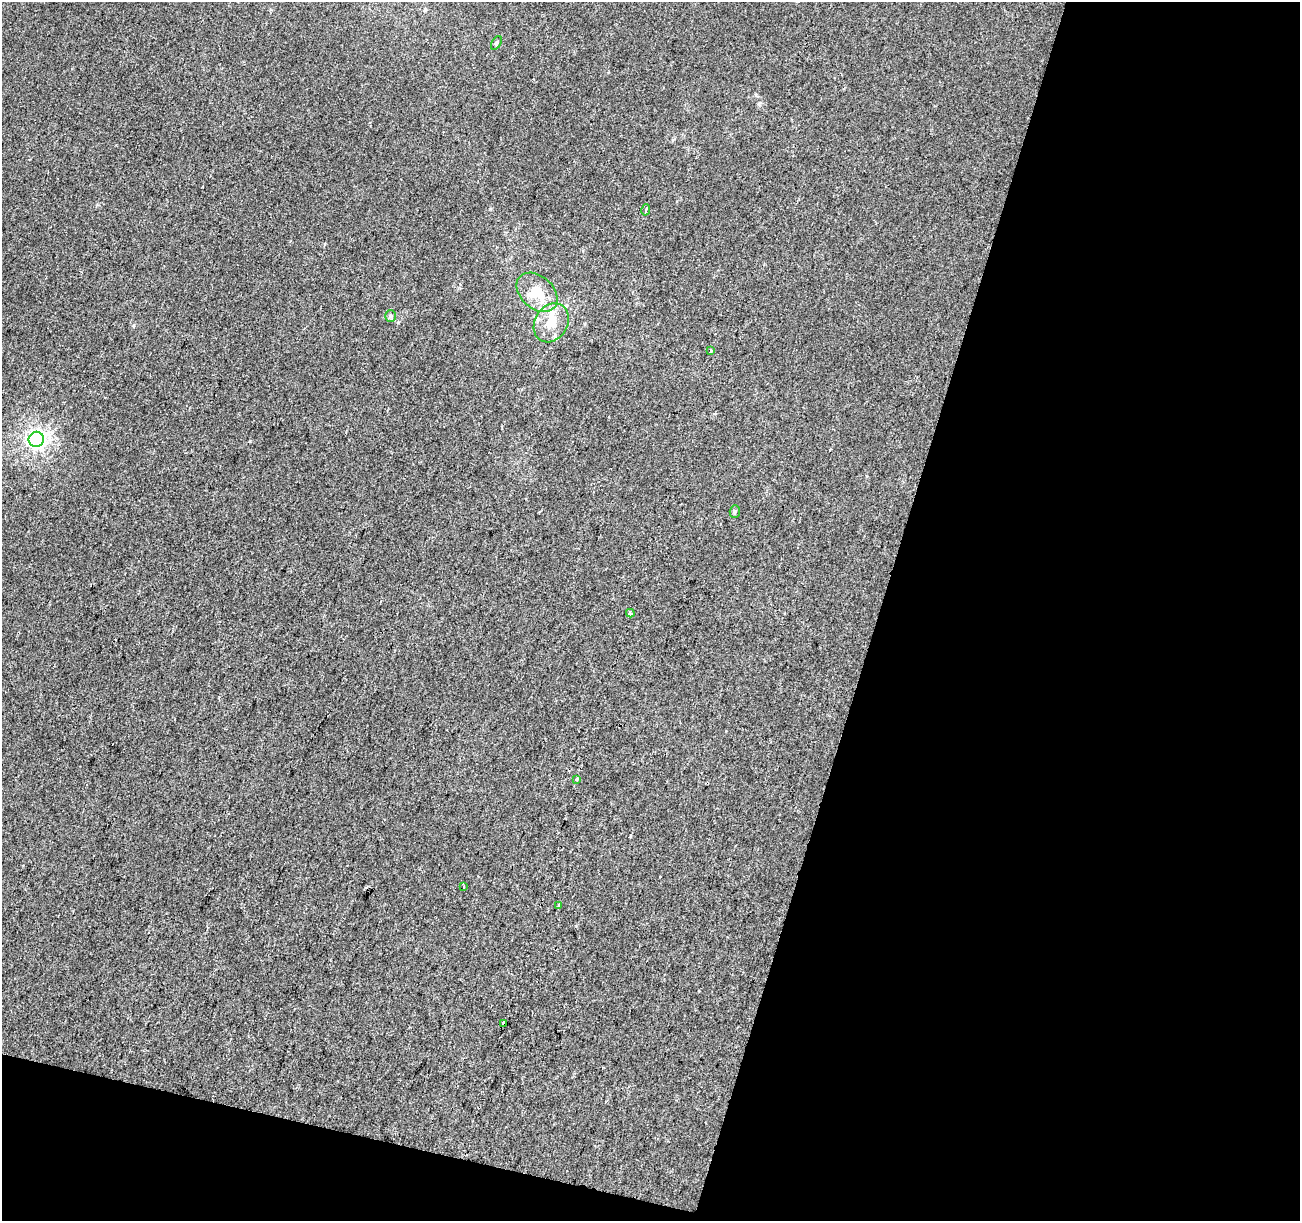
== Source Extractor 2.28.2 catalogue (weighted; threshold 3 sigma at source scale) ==
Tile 4 of 2 x 2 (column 2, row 2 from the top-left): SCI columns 1299-2596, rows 128-1346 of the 2596 x 2676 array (HDU 1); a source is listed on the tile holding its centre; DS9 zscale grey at full resolution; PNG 1302 x 1223 px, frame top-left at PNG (2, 2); each listed source drawn as its Kron ellipse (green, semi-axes under 4 px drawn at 4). Shown black and unused: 36% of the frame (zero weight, under 2 of 3 exposures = <1% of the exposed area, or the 3 px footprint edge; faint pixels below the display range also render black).
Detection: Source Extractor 2.28.2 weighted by HDU 2 'WHT'; one run over the whole footprint, this tile lists its part. Background 0.00146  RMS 0.0069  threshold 0.0309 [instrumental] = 3 sigma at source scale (4.5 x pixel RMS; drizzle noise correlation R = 1.50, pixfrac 1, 0.0396/0.0396 arcsec/px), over >= 5 px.
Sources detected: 16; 1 cosmic-ray / hot-pixel residue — neither listed nor drawn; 2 inside a brighter listed object's ellipse — not listed separately; the other 13 listed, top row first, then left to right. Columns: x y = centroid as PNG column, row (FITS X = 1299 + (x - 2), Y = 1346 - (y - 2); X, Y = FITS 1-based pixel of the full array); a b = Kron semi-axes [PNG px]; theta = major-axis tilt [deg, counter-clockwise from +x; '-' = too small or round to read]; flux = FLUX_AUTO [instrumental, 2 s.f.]
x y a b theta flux
496 43 7 4 58 1.2
646 210 6 3 74 1.3
537 292 23 16 -42 19
390 316 6 5 - 1.2
551 323 20 16 58 14
711 351 4 3 - 1.2
36 439 8 7 - 210
735 512 6 5 - 1.3
630 613 4 3 - 4
576 779 3 3 - 2.9
463 886 4 2 - 0.74
558 905 4 3 - 2.8
504 1024 4 3 - 13
Overlapping masked pixels (flux is a lower limit): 1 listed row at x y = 504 1024
Unlisted compact peaks at least as high as the median listed source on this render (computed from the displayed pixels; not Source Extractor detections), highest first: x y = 250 441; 134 325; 490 209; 756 95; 759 104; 630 836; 97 205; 673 140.